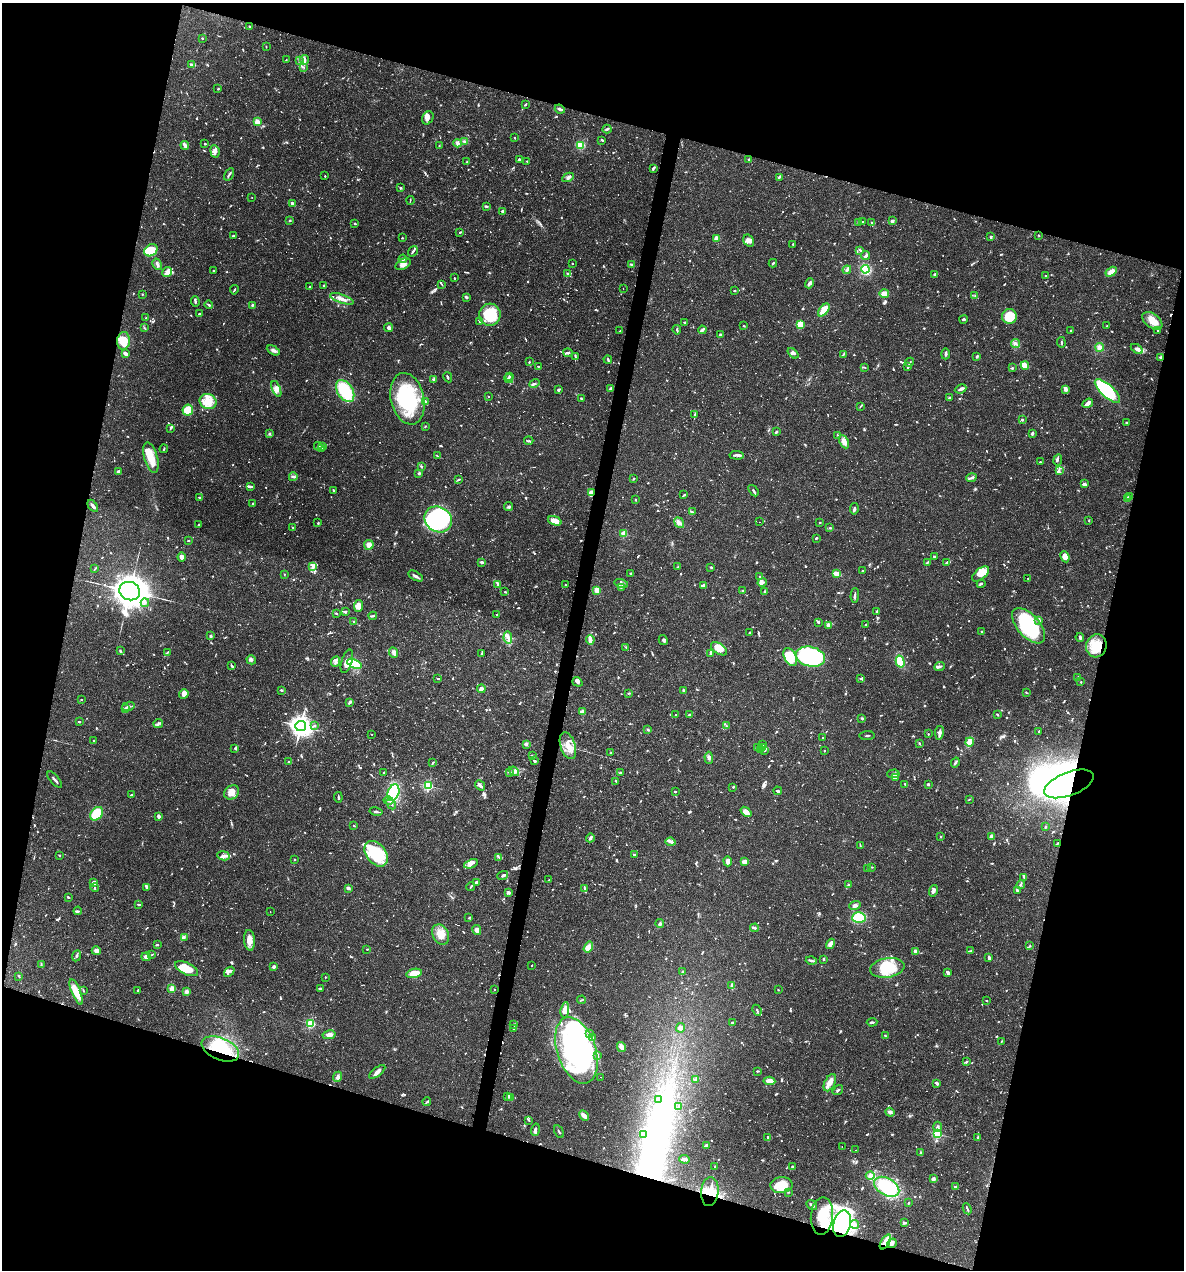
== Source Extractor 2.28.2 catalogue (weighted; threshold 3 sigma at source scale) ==
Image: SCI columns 246-4971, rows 1-5071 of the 5092 x 5073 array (HDU 1 of 3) = the unmasked area's bounding box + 8 px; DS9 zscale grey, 4 x 4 block average (1 PNG px = mean of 4 x 4 image px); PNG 1186 x 1272 px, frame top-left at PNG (2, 3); each listed source drawn as its Kron ellipse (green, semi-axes under 4 px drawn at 4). Shown black and unused: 32% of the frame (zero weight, under 2 of 3 exposures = <1% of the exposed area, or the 3 px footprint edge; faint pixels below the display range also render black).
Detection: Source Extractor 2.28.2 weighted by HDU 2 'WHT'. Background 0.0709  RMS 0.0039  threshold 0.0176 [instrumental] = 3 sigma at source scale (4.5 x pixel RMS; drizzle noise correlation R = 1.50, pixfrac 1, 0.05/0.05 arcsec/px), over >= 5 px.
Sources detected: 1582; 19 too faint to see at this stretch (4 x 4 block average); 26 inside a brighter object's white glare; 21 cosmic-ray / hot-pixel residue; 1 long thin detection or spike segment (spike, bleed or trail) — neither listed nor drawn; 55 coinciding with a brighter row at this scale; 90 inside a brighter listed object's ellipse — not listed separately; of the other 1370, all 500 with FLUX_AUTO >= 1.78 (the completeness limit of this list) listed and drawn (870 fainter detections not listed), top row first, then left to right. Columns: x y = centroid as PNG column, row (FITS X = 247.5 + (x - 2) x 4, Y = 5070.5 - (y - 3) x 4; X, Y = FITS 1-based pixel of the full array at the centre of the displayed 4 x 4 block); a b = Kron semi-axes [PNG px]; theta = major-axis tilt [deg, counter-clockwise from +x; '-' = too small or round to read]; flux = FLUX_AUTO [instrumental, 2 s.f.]
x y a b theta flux
249 27 3 2 - 2.5
202 38 2 2 - 2.9
266 47 2 2 - 1.8
286 60 3 2 - 1.8
299 60 4 2 - 3.5
304 60 5 2 - 8.2
191 65 3 2 - 5
304 67 3 2 - 2.3
218 89 3 2 - 1.9
525 105 3 2 - 3
560 109 5 2 - 8.5
428 118 7 5 59 12
257 122 2 2 - 94
607 129 4 2 - 4.9
514 138 2 2 - 3
602 140 4 2 - 3.1
464 141 3 2 - 3.1
458 143 4 3 - 6
205 144 2 2 - 2.1
185 145 4 3 - 8.8
580 145 4 3 - 39
439 146 2 2 - 1.9
215 151 6 4 -81 12
519 159 2 2 - 4.6
749 159 3 2 - 1.8
467 162 2 2 - 3.7
527 162 3 2 - 2.3
653 168 4 2 - 6.2
229 174 7 2 58 4.3
325 176 2 2 - 1.9
568 177 6 3 28 7.2
779 177 3 2 - 3.8
401 188 2 2 - 3.1
252 198 2 2 - 1.9
410 200 4 2 - 2.1
292 204 4 2 - 7.7
486 206 4 2 - 3.1
502 211 3 2 - 4.9
290 220 2 2 - 2.1
862 221 2 2 - 2
892 221 2 2 - 12
858 222 2 2 - 4.1
354 223 2 2 - 2.1
872 223 3 3 - 3.1
460 232 4 2 - 2.4
1038 235 2 2 - 2.1
233 236 3 2 - 2.9
991 237 4 2 - 4
402 238 2 2 - 2.3
716 239 3 3 - 22
749 241 6 5 - 12
793 244 2 2 - 2.9
151 250 7 5 33 72
860 250 4 2 - 3.1
413 251 6 2 56 4.5
866 256 4 2 - 6.9
403 259 4 2 - 2.6
572 263 2 2 - 2.3
773 263 4 2 - 2.8
157 264 6 2 -59 5.3
403 264 8 5 28 14
632 264 4 2 - 5.3
865 269 4 4 - 69
847 270 4 2 - 4.3
214 271 3 2 - 2
167 272 5 3 - 24
1111 272 6 3 30 18
568 274 4 2 - 5.5
935 275 3 2 - 6.1
1045 276 2 2 - 2.5
454 278 2 2 - 2
809 283 5 4 - 6.2
441 284 4 2 - 2.1
324 286 2 2 - 9.1
309 287 2 2 - 2.3
623 288 2 2 - 2.5
234 290 4 2 - 2.6
734 291 3 2 - 2.5
884 293 5 4 - 14
142 294 2 2 - 2.5
975 296 2 2 - 1.8
466 297 4 2 - 3.7
342 299 12 3 -19 15
195 301 5 2 - 3.8
209 305 4 2 - 3.8
252 305 3 2 - 2.6
824 310 7 3 52 44
199 314 2 2 - 5
490 315 11 10 - 120
1009 316 7 7 - 49
146 318 2 2 - 5.2
963 319 4 2 - 3.9
480 321 4 2 - 2.4
1152 321 11 7 -37 27
685 323 3 2 - 2.6
800 325 4 3 - 58
743 326 3 2 - 2
1107 326 4 2 - 2.1
144 328 3 2 - 2.2
388 328 4 4 - 6.9
677 330 4 2 - 4
702 330 4 2 - 8.2
1071 330 3 2 - 2.7
620 331 2 2 - 3.2
1158 331 4 2 - 2.3
720 335 2 2 - 8.7
123 341 9 6 84 40
1061 342 5 2 - 3.3
1015 343 4 3 - 5.7
1100 347 4 3 - 14
1137 349 6 3 -32 10
273 350 7 3 -28 7.6
125 353 4 3 - 8.7
568 353 4 3 - 4.9
793 353 6 4 -39 6.2
843 354 3 2 - 2.6
945 354 5 2 - 5.3
977 356 2 2 - 5.4
575 357 3 2 - 2.7
1160 357 3 2 - 3.8
608 360 4 2 - 3.2
529 362 3 2 - 2.1
910 362 5 2 - 2.2
1025 365 4 2 - 49
538 366 2 2 - 2.8
865 367 4 2 - 2.4
908 367 4 2 - 5
1012 368 3 2 - 2
509 376 4 2 - 2.7
448 377 5 2 - 2.9
433 379 3 3 - 4.3
508 379 5 2 - 3.9
534 383 5 3 - 5.2
611 388 4 2 - 16
276 389 8 4 -69 13
961 389 6 2 25 6.2
1066 389 4 3 - 9.5
559 390 3 2 - 5.7
345 391 12 7 -58 110
1107 391 16 6 -42 290
488 396 2 2 - 3
581 398 2 2 - 3.9
950 398 3 3 - 3.1
407 399 26 16 -77 200
208 401 9 7 -22 34
425 402 3 3 - 6.1
1088 403 5 2 - 17
861 406 4 2 - 2
188 410 5 5 - 41
694 415 4 2 - 2.4
1022 420 2 2 - 13
1126 423 2 2 - 2.8
425 426 2 2 - 1.8
170 428 4 2 - 2.9
776 432 2 2 - 6.8
269 433 2 2 - 1.9
1032 433 3 2 - 6.8
838 435 3 2 - 2.4
529 441 4 2 - 2.6
844 442 7 4 -64 16
318 446 4 2 - 3.1
323 447 3 2 - 3.9
164 449 4 2 - 2.3
321 449 3 2 - 2.3
737 455 7 3 -4 6.4
437 456 4 2 - 3
151 458 15 6 -74 44
1058 460 6 2 81 3
1040 462 2 2 - 2.9
421 466 3 2 - 3.4
118 471 4 3 - 3.7
1059 471 4 2 - 4.3
419 473 2 2 - 16
293 477 4 2 - 2.6
633 478 2 2 - 2.5
971 478 5 2 - 4.4
458 480 3 2 - 2.4
1084 484 2 2 - 12
251 487 4 2 - 4.5
334 491 3 2 - 3.1
753 491 6 2 -55 3.8
591 493 3 2 - 39
684 495 3 2 - 4.3
199 497 3 2 - 2.3
1130 497 4 2 - 2.9
1127 498 4 2 - 6.3
635 500 3 2 - 2.2
253 503 2 2 - 2.6
93 506 7 3 -58 7.1
509 506 4 2 - 3.5
854 509 6 2 81 5.3
692 512 4 2 - 2.8
438 519 14 12 -33 230
1089 520 2 2 - 2
555 521 7 3 -20 26
760 522 2 2 - 8.8
318 523 2 2 - 2.7
679 523 6 2 -52 5.5
820 523 2 2 - 2.1
199 525 3 2 - 2.1
293 528 3 2 - 2
830 528 4 2 - 2.4
624 534 2 2 - 100
816 538 3 2 - 2.5
188 541 2 2 - 3.4
369 545 5 5 - 14
934 556 2 2 - 7.9
182 557 4 4 - 10
1065 557 6 4 -64 18
482 562 4 2 - 5.8
928 562 4 2 - 3.6
947 563 3 2 - 6.7
313 566 4 2 - 9.3
678 567 2 2 - 2.3
711 567 3 2 - 2.9
95 568 4 2 - 2.3
863 571 2 2 - 2.5
631 573 3 2 - 2.5
284 574 2 2 - 1.8
837 574 4 2 - 26
981 574 10 5 39 21
416 576 8 2 -30 6.8
760 577 3 2 - 2.1
1028 578 2 2 - 2.3
762 582 5 3 - 5.6
621 584 7 3 -16 8
981 584 4 2 - 3.1
498 585 3 2 - 2.6
566 585 2 2 - 1.9
704 585 4 2 - 6.5
621 587 3 2 - 3.9
597 590 2 2 - 95
130 591 10 9 - 4700
742 591 3 2 - 2.9
764 591 2 2 - 2.3
505 592 3 2 - 2.4
855 596 7 2 88 7.2
145 603 4 2 - 3.4
358 606 6 4 83 18
877 611 3 2 - 3
345 612 3 2 - 6.4
336 613 2 2 - 4.8
497 614 3 2 - 3
373 616 4 2 - 3.2
1039 620 3 2 - 3.1
354 622 3 2 - 5
818 622 4 2 - 4.2
828 625 4 3 - 14
866 625 3 2 - 3.3
1029 626 21 11 -48 240
982 632 3 2 - 1.9
749 633 2 2 - 2.3
211 636 2 2 - 7.4
1080 637 4 2 - 5.1
508 638 6 3 -81 8.5
590 640 5 2 - 32
663 640 5 3 - 6
1096 646 11 10 - 53
626 648 3 2 - 1.9
719 649 9 5 -32 31
120 651 3 2 - 3.2
167 652 4 2 - 2.6
393 652 5 3 - 6.6
482 653 4 2 - 4
710 653 4 2 - 3.1
790 657 9 5 -64 84
810 657 15 10 -14 500
251 660 5 3 - 4.7
336 661 5 3 - 6.3
347 661 12 5 73 19
900 662 6 3 -75 71
354 664 8 4 -25 68
232 666 4 3 - 3.3
939 667 5 2 - 4.7
438 678 3 2 - 1.8
1077 678 3 2 - 2.6
861 679 3 2 - 2.2
577 682 5 2 - 7.6
1081 682 2 2 - 3.3
481 689 4 3 - 19
281 690 3 2 - 2.8
684 691 3 2 - 5.5
1026 692 2 2 - 2.3
629 693 3 2 - 2.3
184 694 5 4 - 15
81 700 2 2 - 2.7
350 702 3 2 - 3.9
128 706 6 2 15 5.2
125 708 2 2 - 6.4
582 712 2 2 - 71
690 714 4 2 - 2.6
997 714 3 2 - 2.4
676 715 2 2 - 4.7
862 719 3 2 - 3.3
79 722 3 2 - 2.1
158 724 5 2 - 3.6
315 725 4 2 - 2.5
301 726 5 5 - 1000
726 726 3 2 - 2.2
648 730 3 2 - 2.3
1039 732 2 2 - 2.7
939 733 7 4 80 11
372 734 2 2 - 4.2
928 734 2 2 - 2.4
867 736 7 2 5 2.3
823 738 2 2 - 1.8
94 741 2 2 - 4.2
970 742 4 2 - 40
526 744 2 2 - 8.4
919 744 3 2 - 2.3
762 745 3 2 - 3
568 746 14 7 -72 36
758 747 2 2 - 1.9
235 748 3 2 - 3.3
762 748 3 2 - 4
761 750 3 2 - 2.1
765 751 3 3 - 3.2
824 751 2 2 - 2.2
611 753 3 2 - 2.4
532 756 4 2 - 2
709 758 6 3 -87 6.8
535 761 3 2 - 4.1
288 762 2 2 - 2.8
433 763 3 2 - 2.4
955 763 5 2 - 5.8
514 771 5 4 - 9.6
384 772 2 2 - 2
509 772 3 2 - 2
621 773 4 2 - 3.1
893 774 6 4 3 10
896 778 4 3 - 3.9
55 780 10 2 -50 7.2
616 781 3 2 - 2.4
905 784 2 2 - 3.3
928 784 2 2 - 4.8
1069 784 26 11 21 600
480 785 6 2 -50 8.9
428 786 2 2 - 280
733 787 2 2 - 2.6
778 791 4 3 - 3.9
232 792 8 6 37 19
675 792 2 2 - 3.3
393 793 8 5 70 220
132 795 3 2 - 4.8
338 797 5 2 - 4
969 799 2 2 - 1.9
389 801 5 3 - 8.4
391 804 6 2 -63 5
376 811 6 2 -12 4.7
746 812 6 4 -40 14
96 814 7 5 50 59
159 816 3 2 - 7.8
354 825 2 2 - 2.5
1045 827 4 2 - 2.8
941 836 2 2 - 2
992 837 3 2 - 16
590 838 4 2 - 6.9
670 842 5 3 - 7.5
1057 843 3 2 - 2.3
860 845 4 2 - 2.6
376 854 14 9 -53 160
634 854 4 2 - 2.2
59 855 2 2 - 4.1
224 856 6 4 -8 9.1
499 857 4 2 - 3.5
295 860 2 2 - 2.2
728 861 5 3 - 14
744 862 4 3 - 21
471 864 7 3 21 10
872 867 3 2 - 2
868 869 4 2 - 2.9
503 876 5 2 - 3.7
1024 877 2 2 - 2.8
549 880 2 2 - 2.4
93 882 3 3 - 15
476 882 4 3 - 5.7
848 885 4 2 - 2.1
1021 885 4 2 - 3.3
471 886 4 2 - 2.3
147 887 4 2 - 8.9
95 888 4 2 - 2.3
348 888 2 2 - 12
584 888 4 2 - 2.6
1017 890 3 2 - 5.3
933 891 6 3 74 10
508 892 4 3 - 4.6
68 897 2 2 - 4.2
139 905 3 2 - 3.6
855 906 6 4 20 8.7
78 911 4 3 - 3.6
270 912 2 2 - 17
859 917 7 5 4 72
469 918 3 2 - 1.9
660 923 4 3 - 4.2
755 928 4 2 - 7.1
477 930 5 4 - 11
441 934 11 8 -63 30
184 937 3 2 - 1.8
250 940 10 5 -85 21
830 944 5 3 - 14
157 945 3 3 - 3.1
1030 946 2 2 - 3.2
588 947 6 4 58 19
367 949 2 2 - 1.8
96 951 5 4 - 8.9
970 951 4 2 - 2.7
916 952 3 2 - 20
152 954 4 2 - 2.5
76 956 6 2 66 4.4
146 957 4 3 - 13
989 957 4 2 - 7.1
823 959 3 2 - 2.1
811 961 5 3 - 5.6
41 965 3 2 - 1.9
532 965 2 2 - 1.9
274 967 3 2 - 7.4
887 968 17 9 9 87
187 969 12 6 -25 48
229 972 6 2 40 4.4
682 972 3 2 - 2
414 973 8 4 11 49
947 973 4 2 - 9.4
19 976 3 2 - 2.6
325 977 2 2 - 3.4
732 986 4 2 - 12
320 988 3 2 - 2.6
172 989 2 2 - 96
494 989 2 2 - 1.9
138 990 2 2 - 1.8
778 990 2 2 - 2
83 991 2 2 - 2.3
76 992 13 4 -67 41
186 992 2 2 - 12
581 1000 4 2 - 2.2
986 1000 2 2 - 2.5
565 1010 8 4 82 28
757 1010 6 2 -66 3.3
872 1022 5 2 - 4.5
311 1023 2 2 - 230
732 1023 2 2 - 9.8
514 1025 3 2 - 1.9
514 1028 3 2 - 2.6
680 1028 4 4 - 10
590 1034 4 2 - 4
329 1035 6 3 12 15
885 1036 4 2 - 2.6
593 1038 3 2 - 2.6
1001 1041 4 2 - 2
621 1047 5 3 - 13
220 1049 20 11 -23 120
576 1050 34 19 -71 650
597 1055 3 2 - 2.8
966 1062 3 2 - 2.8
757 1071 3 2 - 2.4
377 1072 10 3 39 11
338 1077 5 4 - 7
600 1077 2 2 - 2.2
696 1079 3 2 - 2.3
769 1081 6 3 -6 25
830 1083 9 5 62 16
937 1083 4 3 - 4.7
838 1090 6 2 36 4
508 1096 3 2 - 4
510 1097 4 2 - 3.3
658 1099 4 3 - 5.1
427 1102 4 2 - 3
679 1106 3 2 - 2.2
890 1112 5 2 - 4.5
584 1116 5 3 - 14
528 1120 4 2 - 2.3
938 1127 5 3 - 5.1
535 1130 6 3 73 5.8
559 1132 6 2 -60 3.4
644 1134 3 2 - 2.3
937 1134 2 2 - 230
768 1137 2 2 - 4.2
978 1138 3 2 - 2.4
706 1145 4 2 - 6.5
842 1146 2 2 - 2.1
855 1150 2 2 - 4.1
920 1152 4 2 - 2.6
684 1159 5 2 - 14
715 1167 3 2 - 2
792 1167 3 2 - 2.1
870 1176 4 3 - 10
933 1179 3 3 - 6.7
782 1185 11 8 7 61
955 1186 3 2 - 2.1
887 1187 14 8 -29 130
710 1192 14 8 85 43
789 1192 2 2 - 2.1
908 1203 3 2 - 2.5
812 1205 6 2 -36 7.4
967 1209 5 2 - 4.4
822 1216 19 11 86 63
904 1223 4 2 - 5.4
842 1224 13 8 75 560
855 1224 4 3 - 6.3
885 1242 8 4 58 34
892 1243 5 3 - 9.5
Overlapping masked pixels (flux is a lower limit): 8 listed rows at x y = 1160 357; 591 493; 1096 646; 1069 784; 220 1049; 710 1192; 842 1224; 885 1242
Diffuse or blended objects may show on this block-average render without a row.